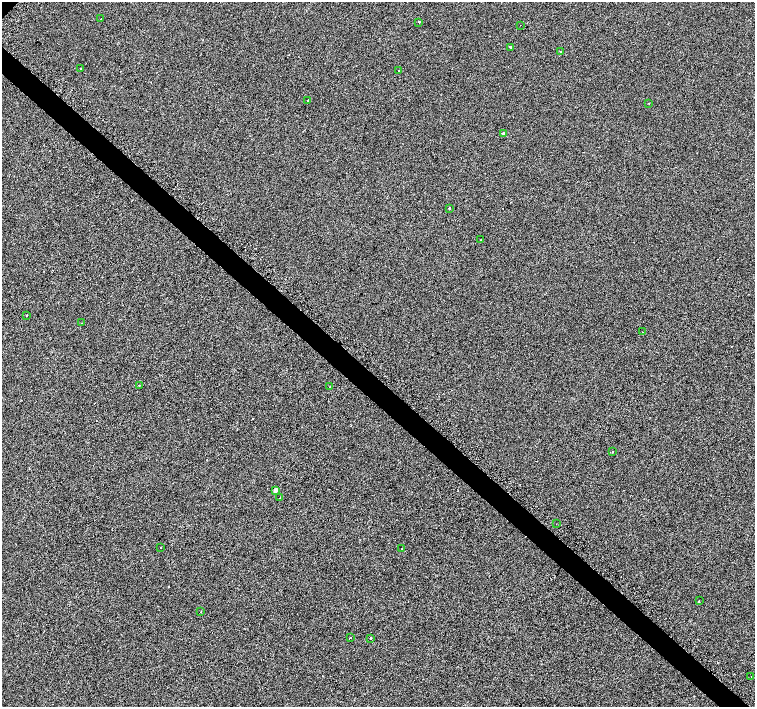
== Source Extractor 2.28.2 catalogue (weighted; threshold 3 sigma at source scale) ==
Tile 6 of 4 x 4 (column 2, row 2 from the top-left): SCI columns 1511-3015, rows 3070-4478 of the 6080 x 6080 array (HDU 1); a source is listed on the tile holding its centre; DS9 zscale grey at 2 x 2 block average (1 PNG px = mean of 2 x 2 image px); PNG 757 x 709 px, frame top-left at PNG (2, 2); each listed source drawn as its Kron ellipse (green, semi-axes under 4 px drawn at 4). Shown black and unused: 4% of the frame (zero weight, under 2 of 3 exposures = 3% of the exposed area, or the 3 px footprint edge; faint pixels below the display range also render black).
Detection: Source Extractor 2.28.2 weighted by HDU 2 'WHT'; one run over the whole footprint, this tile lists its part. Background 0.0012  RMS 0.012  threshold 0.0537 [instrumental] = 3 sigma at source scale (4.5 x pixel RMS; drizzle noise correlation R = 1.50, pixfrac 1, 0.0396/0.0396 arcsec/px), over >= 5 px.
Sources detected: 33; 5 cosmic-ray / hot-pixel residue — neither listed nor drawn; the other 28 listed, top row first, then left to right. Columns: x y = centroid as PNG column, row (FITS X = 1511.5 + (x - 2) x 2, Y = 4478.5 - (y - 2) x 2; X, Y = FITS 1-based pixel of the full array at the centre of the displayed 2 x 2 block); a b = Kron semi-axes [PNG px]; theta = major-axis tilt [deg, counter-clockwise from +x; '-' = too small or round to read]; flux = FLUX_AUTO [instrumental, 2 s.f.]
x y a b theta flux
101 18 2 2 - 0.86
419 22 2 2 - 2.4
520 25 2 2 - 0.87
511 47 2 2 - 130
560 52 2 2 - 5.1
81 69 2 2 - 6.2
399 71 2 2 - 28
308 100 2 2 - 30
648 103 2 2 - 1.5
503 134 2 2 - 9.5
449 208 2 2 - 15
481 240 2 2 - 1.3
27 315 2 2 - 3.4
81 323 2 2 - 1
642 332 2 2 - 6.5
139 386 2 2 - 6.2
330 387 2 2 - 1.5
613 451 2 2 - 2
275 490 2 2 - 15
280 498 2 2 - 8.1
556 524 2 2 - 14
160 547 2 2 - 3
402 549 2 2 - 14
699 601 2 2 - 2.2
201 612 2 2 - 7.4
350 637 2 2 - 8.8
371 638 2 2 - 13
751 677 2 2 - 1.7